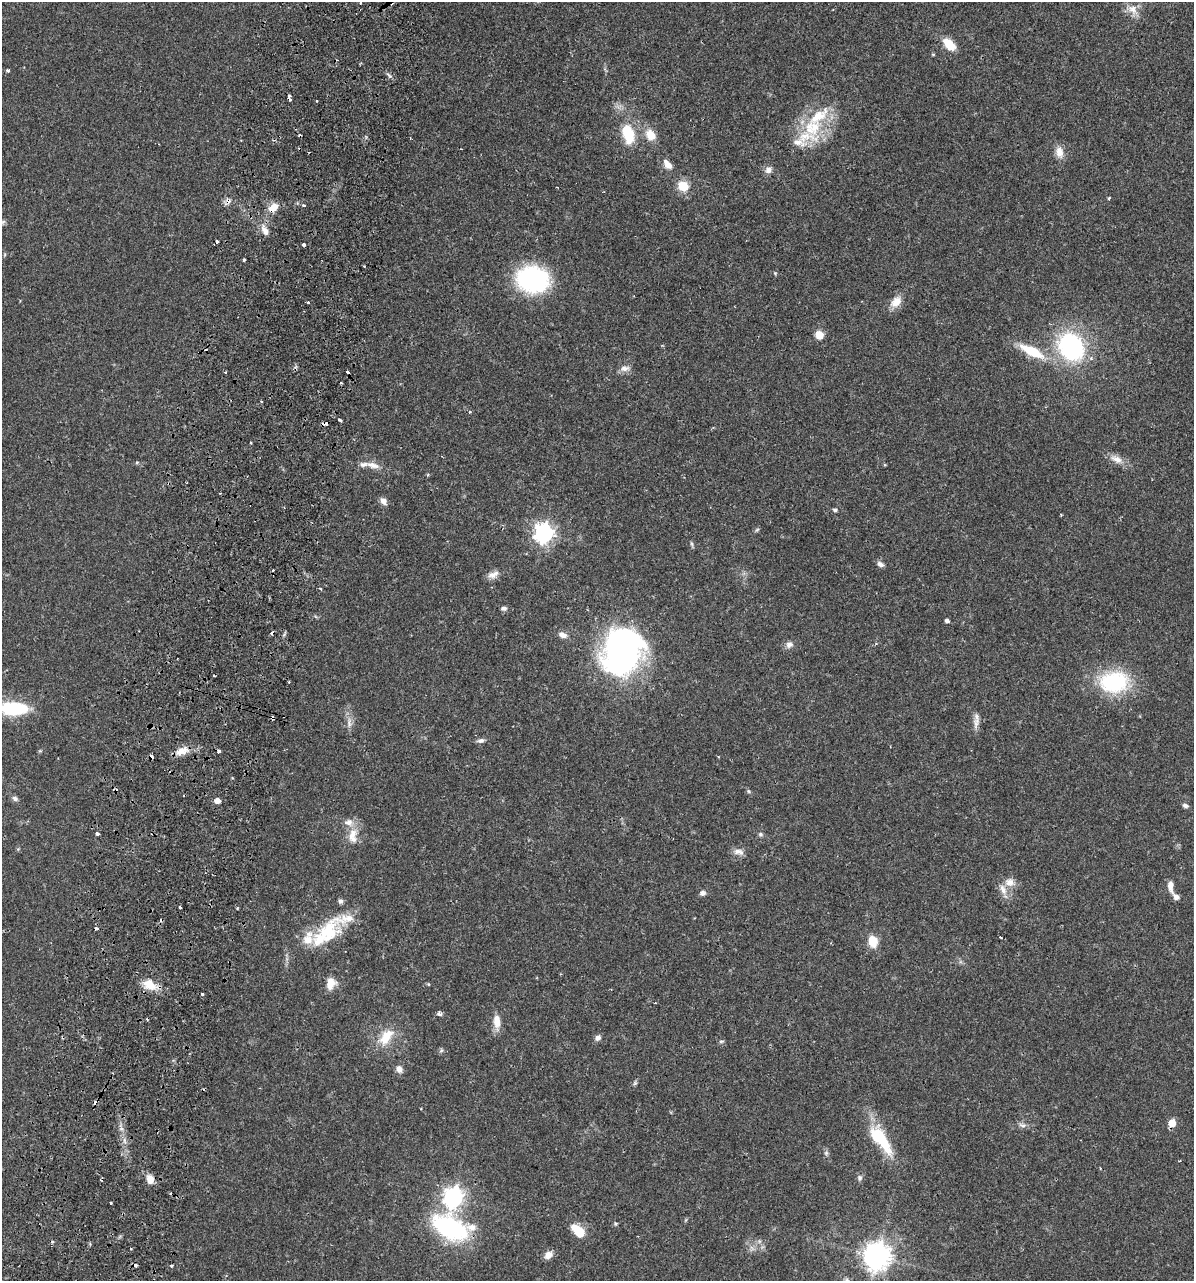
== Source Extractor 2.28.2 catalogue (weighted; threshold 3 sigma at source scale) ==
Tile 7 of 4 x 4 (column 3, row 2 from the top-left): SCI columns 2564-3755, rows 2582-3860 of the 5251 x 5158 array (HDU 1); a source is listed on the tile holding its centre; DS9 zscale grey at full resolution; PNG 1196 x 1283 px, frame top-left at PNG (2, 2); no overlay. Shown black and unused: <1% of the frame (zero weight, under 2 of 3 exposures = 3% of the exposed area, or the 3 px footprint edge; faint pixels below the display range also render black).
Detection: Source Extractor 2.28.2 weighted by HDU 2 'WHT'; one run over the whole footprint, this tile lists its part. Background 0.0649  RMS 0.005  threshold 0.0226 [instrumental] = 3 sigma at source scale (4.5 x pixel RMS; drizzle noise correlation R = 1.50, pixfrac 1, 0.05/0.05 arcsec/px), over >= 5 px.
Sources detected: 137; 1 too faint to see at this stretch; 1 inside a brighter object's white glare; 23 cosmic-ray / hot-pixel residue — not listed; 10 inside a brighter listed object's ellipse — not listed separately; the other 102 listed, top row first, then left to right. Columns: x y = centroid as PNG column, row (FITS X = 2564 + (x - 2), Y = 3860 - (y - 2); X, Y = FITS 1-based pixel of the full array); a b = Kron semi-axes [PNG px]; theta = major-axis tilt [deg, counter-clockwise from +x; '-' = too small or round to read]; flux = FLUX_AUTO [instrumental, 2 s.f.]
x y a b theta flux
361 3 3 2 - 0.95
1132 10 21 13 -45 5.7
949 44 13 8 -45 10
933 54 4 4 - 0.49
8 70 5 3 - 0.95
389 76 9 4 -40 1.2
316 101 3 2 - 0.7
813 128 32 23 33 25
628 134 22 12 -74 18
650 135 12 10 -59 7.7
1059 152 15 10 -80 4.7
669 165 11 9 -3 3
768 170 11 9 43 2.6
683 186 14 12 -28 8.1
1109 198 4 3 - 0.56
228 201 10 7 68 2.3
304 205 4 3 - 5.3
273 207 13 8 40 6.8
265 230 16 8 -61 4.1
304 245 3 3 - 3.8
244 260 3 3 - 1.4
775 273 5 4 - 0.59
533 279 26 21 -11 81
308 302 3 3 - 1.8
896 302 17 11 45 6
819 335 7 6 - 8
1071 347 30 25 -58 67
1032 351 34 12 -27 17
625 368 14 8 6 2.9
226 372 3 3 - 1.3
339 420 5 3 - 1.8
325 423 5 3 - 2
251 443 3 2 - 0.73
1117 459 20 9 -26 4.8
137 462 5 4 - 0.57
373 465 23 8 -15 4.7
885 465 5 3 - 0.41
383 501 10 7 -55 2.7
835 510 5 5 - 1.1
757 530 6 5 - 0.8
544 533 7 7 - 280
692 544 10 3 -72 0.8
880 564 9 6 -33 1.9
493 575 16 8 21 3.4
320 589 5 3 - 0.61
504 608 8 6 6 1.4
947 620 4 4 - 1.6
562 635 10 7 -19 3
789 645 10 9 - 2.5
622 651 44 36 76 180
214 676 3 2 - 0.54
1114 682 28 21 5 49
13 708 33 15 -1 26
273 718 4 3 - 1.9
976 722 18 8 81 3.4
349 723 16 7 -90 3.4
481 740 10 6 9 1.7
182 751 20 9 19 5.7
151 757 4 3 - 5.2
749 791 6 5 - 0.81
15 799 8 6 -27 1.5
217 801 5 4 - 4.3
1185 806 8 5 -20 1.3
97 833 4 3 - 1.6
760 834 7 6 - 1.1
353 835 24 13 83 8
18 849 5 5 - 0.57
738 852 15 8 -7 3
1009 882 13 12 - 4.5
1170 886 13 6 -83 4.2
703 893 8 7 - 1.7
1176 897 9 7 -35 2
180 907 3 2 - 0.56
326 933 58 22 44 31
1001 937 3 2 - 0.67
873 941 12 9 -82 9
331 983 13 10 73 6.4
150 984 16 12 -38 9.3
428 984 5 4 - 0.52
202 994 3 3 - 1.1
440 1014 7 5 -31 1.2
497 1022 19 8 -87 5.7
386 1037 27 14 53 12
598 1038 8 6 38 1.9
721 1041 6 6 - 0.98
441 1051 6 4 20 0.83
399 1069 9 8 - 2.7
635 1083 7 5 87 0.91
1172 1123 5 5 - 12
1022 1125 11 7 -11 2.1
878 1137 33 22 -67 20
826 1153 7 6 - 1.2
860 1178 8 7 - 1.4
150 1179 8 6 -69 6.2
453 1197 8 7 - 270
111 1203 3 3 - 0.73
615 1224 6 5 - 0.76
450 1228 38 22 -23 71
578 1231 20 11 -46 9.4
548 1255 9 7 37 4.2
877 1256 9 8 - 620
171 1266 4 3 - 0.76
Overlapping masked pixels (flux is a lower limit): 6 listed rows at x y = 228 201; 273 207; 325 423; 273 718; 151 757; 450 1228
Isophote crosses this tile's border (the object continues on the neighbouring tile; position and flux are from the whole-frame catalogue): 1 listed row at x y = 13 708